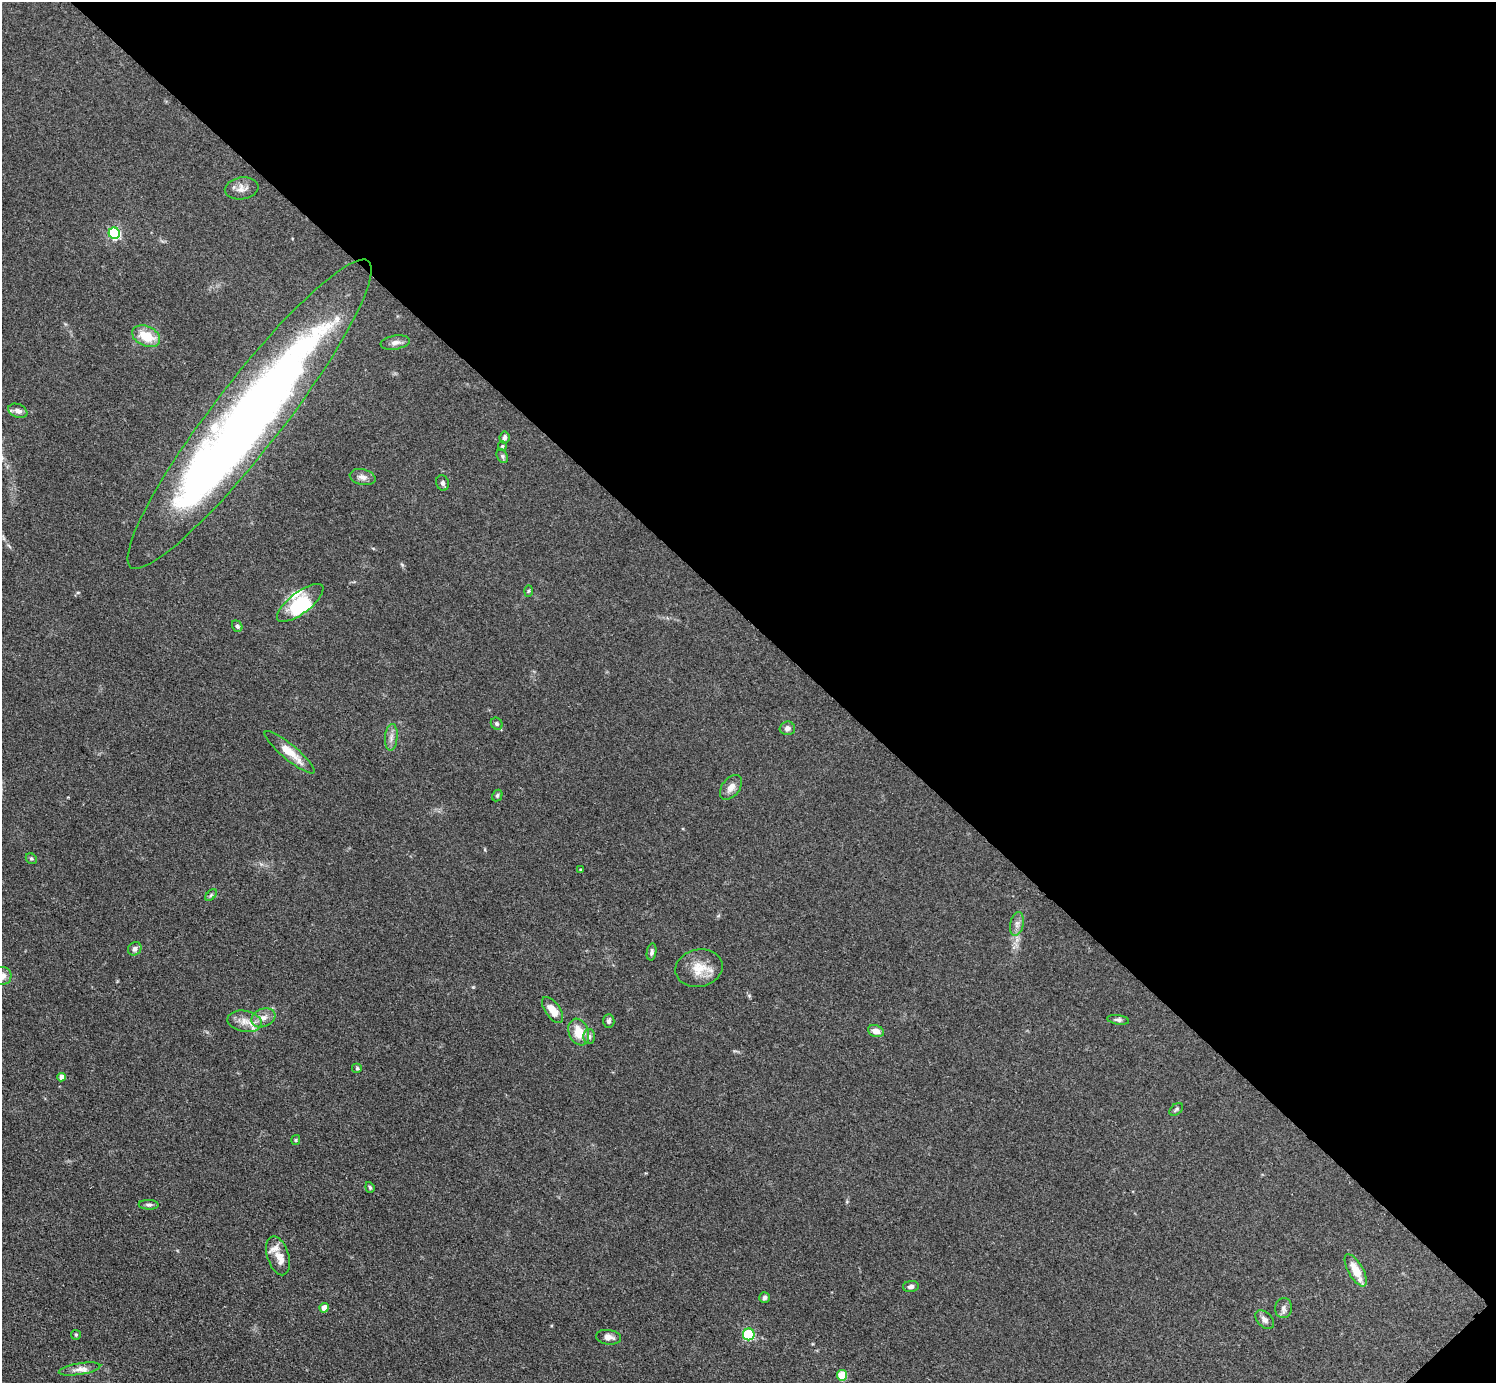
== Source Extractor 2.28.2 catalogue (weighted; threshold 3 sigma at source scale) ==
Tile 8 of 4 x 4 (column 4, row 2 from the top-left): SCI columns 4492-5985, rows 2926-4306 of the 5993 x 5993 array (HDU 1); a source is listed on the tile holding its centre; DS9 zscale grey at full resolution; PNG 1498 x 1385 px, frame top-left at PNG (2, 2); each listed source drawn as its Kron ellipse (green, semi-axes under 4 px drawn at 4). Shown black and unused: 45% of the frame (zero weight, under 3 of 4 exposures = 1% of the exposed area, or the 3 px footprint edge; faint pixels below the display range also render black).
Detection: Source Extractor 2.28.2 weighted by HDU 2 'WHT'; one run over the whole footprint, this tile lists its part. Background 0.0995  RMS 0.0065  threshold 0.0292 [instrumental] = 3 sigma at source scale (4.5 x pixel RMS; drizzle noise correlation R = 1.50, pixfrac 1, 0.05/0.05 arcsec/px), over >= 5 px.
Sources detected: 61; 2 inside a brighter object's white glare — neither listed nor drawn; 5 inside a brighter listed object's ellipse — not listed separately; the other 54 listed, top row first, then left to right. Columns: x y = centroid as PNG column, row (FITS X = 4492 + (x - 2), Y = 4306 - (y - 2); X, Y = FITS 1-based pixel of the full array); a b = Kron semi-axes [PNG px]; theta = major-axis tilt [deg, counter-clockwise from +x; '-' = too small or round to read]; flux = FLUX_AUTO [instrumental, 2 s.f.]
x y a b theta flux
242 188 17 11 9 4.9
114 233 6 5 - 84
146 336 15 10 -24 15
395 342 15 7 9 3.3
18 411 10 6 -23 3.6
250 414 194 34 52 670
504 438 6 5 - 2.1
502 446 4 4 - 0.67
502 456 7 5 -61 1.3
363 477 13 7 -13 3.5
442 483 8 6 -71 1.9
529 591 6 4 88 0.78
300 603 28 10 38 17
237 626 6 5 - 1.4
497 724 6 5 - 1.2
787 728 7 7 - 2.6
391 737 13 6 85 3.3
289 752 32 7 -40 12
731 787 14 9 53 4.6
497 796 6 5 - 1.1
31 859 6 5 - 1
580 869 4 2 - 0.43
211 895 7 4 46 1.1
1017 924 12 6 79 3.2
135 949 7 6 - 2.6
652 952 8 4 80 1.6
699 968 24 18 12 13
2 976 9 9 - 3.8
552 1010 15 7 -55 8.1
263 1018 12 9 23 4.9
1118 1020 11 4 -7 1.6
244 1021 17 10 -9 7.3
609 1021 7 5 88 1.7
876 1031 8 6 -20 4.8
579 1032 14 10 -68 12
589 1037 7 6 - 1.7
357 1068 5 5 - 0.89
61 1077 4 4 - 3.8
1176 1109 8 5 41 1.2
296 1140 5 4 - 0.77
370 1187 5 4 - 0.88
149 1205 10 5 -2 1.7
278 1256 20 10 -73 6.9
1356 1270 18 7 -60 12
911 1286 8 5 4 2
764 1298 5 5 - 1.6
324 1308 4 4 - 7.5
1283 1308 10 8 82 2.7
1265 1320 11 7 -44 2.9
749 1334 6 6 - 44
76 1335 5 5 - 0.79
609 1337 13 7 -9 3.8
79 1369 21 5 9 4.6
842 1375 5 5 - 25
Overlapping masked pixels (flux is a lower limit): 2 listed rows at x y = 250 414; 749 1334
Isophote crosses this tile's border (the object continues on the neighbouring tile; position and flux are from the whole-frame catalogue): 1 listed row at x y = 2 976